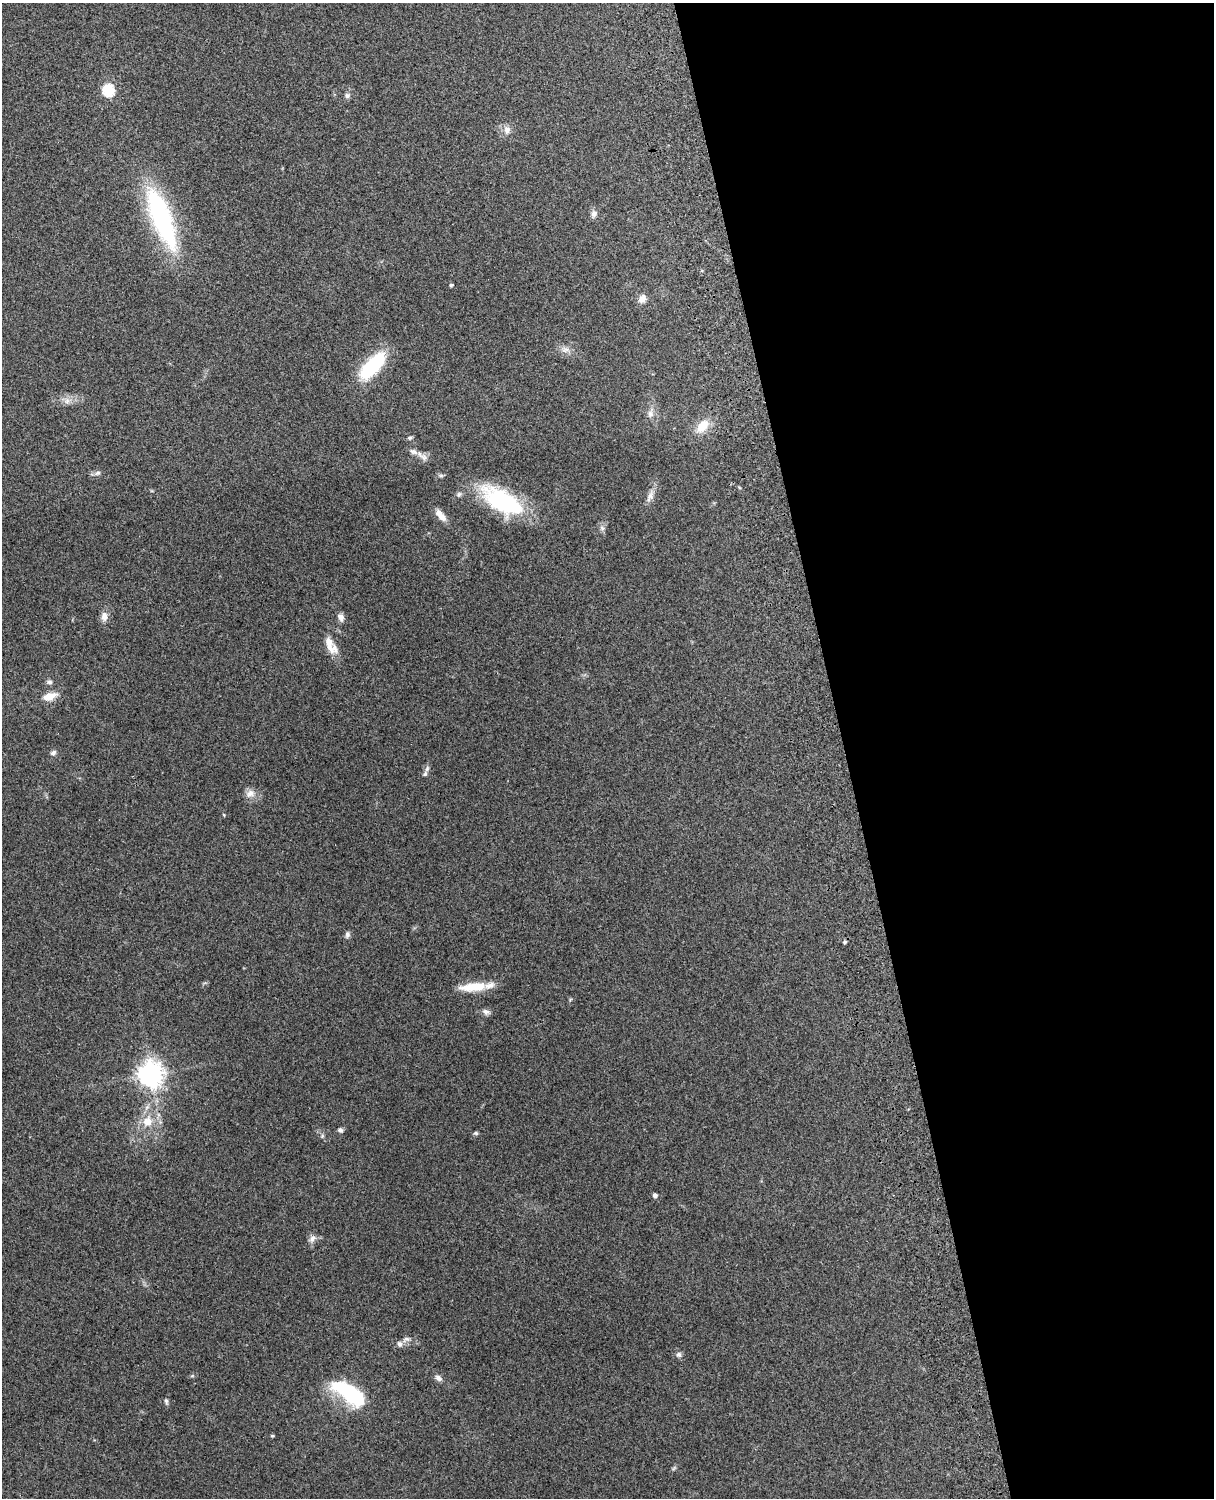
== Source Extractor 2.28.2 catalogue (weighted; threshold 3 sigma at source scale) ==
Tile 8 of 4 x 3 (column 4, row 2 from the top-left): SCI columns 3757-4968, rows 1660-3155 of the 5089 x 4928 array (HDU 1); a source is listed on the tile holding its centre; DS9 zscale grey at full resolution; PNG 1216 x 1500 px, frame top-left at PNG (2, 3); no overlay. Shown black and unused: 31% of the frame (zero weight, under 3 of 4 exposures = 6% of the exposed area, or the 3 px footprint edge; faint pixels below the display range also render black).
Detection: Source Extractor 2.28.2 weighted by HDU 2 'WHT'; one run over the whole footprint, this tile lists its part. Background 0.285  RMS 0.0092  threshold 0.0415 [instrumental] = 3 sigma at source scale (4.5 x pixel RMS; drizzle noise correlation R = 1.50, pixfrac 1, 0.05/0.05 arcsec/px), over >= 5 px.
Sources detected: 52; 1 cosmic-ray / hot-pixel residue — not listed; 5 inside a brighter listed object's ellipse — not listed separately; the other 46 listed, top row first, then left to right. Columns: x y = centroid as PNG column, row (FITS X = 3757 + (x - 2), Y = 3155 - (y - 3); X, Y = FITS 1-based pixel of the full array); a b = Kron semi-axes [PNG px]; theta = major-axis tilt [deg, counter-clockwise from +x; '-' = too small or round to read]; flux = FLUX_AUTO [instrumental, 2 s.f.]
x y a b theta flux
108 90 6 6 - 86
347 96 7 7 - 2.5
507 130 11 8 -86 5.3
594 214 10 8 75 3.7
161 218 75 21 -69 130
451 285 4 3 - 1.5
642 299 11 8 59 5.6
565 349 12 8 4 5
373 365 34 13 47 66
67 401 9 7 88 4
650 414 10 8 -72 4.4
702 426 20 12 48 16
410 438 6 5 - 1.6
413 452 13 7 -21 4.2
98 473 8 5 26 2.4
441 475 7 4 0 1.6
459 494 8 6 57 2.2
650 496 15 8 70 5.8
502 501 50 22 -31 90
442 516 14 9 -43 7.4
602 528 7 6 - 2.4
104 616 12 8 89 6.1
341 617 10 7 -63 4.2
329 644 25 9 -73 11
50 682 8 6 -1 2.2
49 696 15 8 19 12
53 753 8 6 32 2.6
427 769 8 5 64 2.3
250 793 14 10 20 6.6
224 815 4 3 - 0.74
347 934 9 6 74 2.5
473 987 35 10 5 22
486 1012 8 7 - 3.5
151 1074 9 8 - 710
147 1122 13 11 60 13
340 1130 7 6 - 2.2
476 1133 5 5 - 1.7
655 1195 5 5 - 2.9
312 1238 11 8 55 4.4
406 1339 11 6 22 3.4
679 1355 7 6 - 2.6
438 1378 10 6 -38 3.5
348 1393 42 17 -35 65
166 1401 8 5 -76 1.9
272 1436 4 4 - 1.1
674 1468 7 4 70 1.3